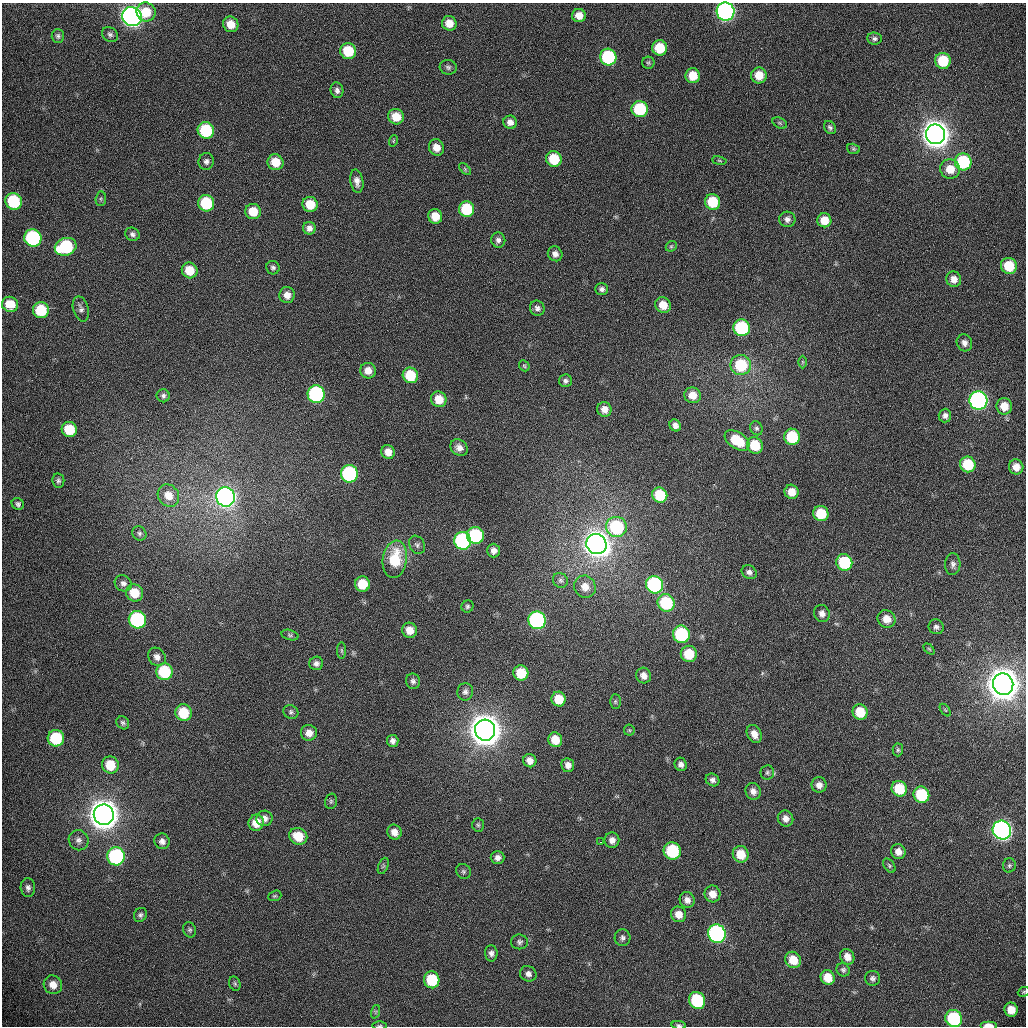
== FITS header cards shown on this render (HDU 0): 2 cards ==
NAXIS1  =                 1024 /fastest changing axis
NAXIS2  =                 1024 /next to fastest changing axis

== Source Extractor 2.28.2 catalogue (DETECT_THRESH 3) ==
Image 1024 x 1024 px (HDU 0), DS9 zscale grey, 1 PNG px = 1 image px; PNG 1028 x 1028 px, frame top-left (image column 1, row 1024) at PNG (2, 3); each listed source drawn as its Kron ellipse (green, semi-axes under 4 px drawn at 4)
Background 366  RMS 13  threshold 37.7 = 3 sigma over >= 5 px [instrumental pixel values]
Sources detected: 211; all 211 listed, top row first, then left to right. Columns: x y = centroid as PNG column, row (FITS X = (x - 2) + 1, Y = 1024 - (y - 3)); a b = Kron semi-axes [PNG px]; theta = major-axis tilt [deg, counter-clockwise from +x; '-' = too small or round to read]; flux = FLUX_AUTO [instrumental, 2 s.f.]
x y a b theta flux
146 12 10 9 - 1.8e+04
726 12 9 9 - 3.7e+05
579 15 7 6 - 8.1e+03
132 17 10 9 - 5.6e+05
449 23 7 7 - 1.0e+04
231 24 8 7 - 1.2e+04
110 34 8 6 -42 2.5e+03
58 36 7 6 - 2.1e+03
874 39 7 6 - 2.3e+03
660 48 7 7 - 2.5e+04
348 51 8 7 - 2.8e+04
608 57 8 8 - 7.6e+04
943 61 8 7 - 3.0e+04
648 63 6 6 - 1.4e+03
448 67 8 7 - 2.5e+03
759 75 8 8 - 1.4e+04
693 76 7 7 - 1.6e+04
337 90 8 6 -80 3.1e+03
640 109 8 8 - 5.4e+04
396 117 8 7 - 1.6e+04
510 122 7 6 - 5.3e+03
780 123 8 5 -25 1.4e+03
830 128 7 5 -55 2.2e+03
206 130 8 8 - 5.3e+04
936 134 10 9 - 1.7e+06
393 141 6 3 71 9.7e+02
436 147 8 7 - 8.4e+03
853 149 6 5 - 1.4e+03
554 159 8 7 - 2.8e+04
206 161 8 7 - 3.3e+03
719 161 7 3 -9 1.1e+03
275 162 8 8 - 1.5e+04
963 162 8 8 - 6.1e+04
465 169 7 4 -46 1.4e+03
950 169 10 9 - 1.3e+04
357 181 12 6 -80 5.2e+03
101 199 7 5 84 1.6e+03
14 201 8 8 - 5.7e+04
713 202 8 7 - 3.1e+04
206 203 8 8 - 4.6e+04
310 204 8 7 - 1.7e+04
467 209 8 7 - 4.0e+04
253 211 8 7 - 1.6e+04
435 216 7 7 - 1.4e+04
787 219 8 7 - 4.0e+03
824 220 7 7 - 1.3e+04
309 228 6 6 - 4.3e+03
132 234 7 6 - 2.6e+03
33 238 9 8 - 1.1e+05
498 240 8 7 - 3.3e+03
671 246 6 5 - 1.2e+03
66 247 11 8 19 6.7e+04
555 254 7 7 - 4.3e+03
1009 266 8 8 - 2.7e+04
273 268 7 6 - 2.3e+03
190 270 8 7 - 1.7e+04
954 279 8 7 - 6.4e+03
602 289 6 6 - 2.8e+03
287 295 8 7 - 7.5e+03
10 304 8 7 - 2.0e+04
663 305 8 7 - 1.2e+04
537 308 8 7 - 3.3e+03
81 309 13 7 -75 3.6e+03
41 310 8 8 - 3.3e+04
742 328 8 8 - 7.2e+04
964 343 9 7 -67 4.2e+03
802 362 6 4 -90 1.2e+03
741 365 10 10 - 4.1e+04
524 366 6 4 -46 1.4e+03
368 371 8 7 - 7.8e+03
410 375 8 7 - 3.0e+04
565 381 6 6 - 2.4e+03
316 394 9 8 - 1.5e+05
692 395 8 8 - 9.5e+03
163 396 6 6 - 2.5e+03
439 399 8 7 - 1.5e+04
978 400 9 9 - 3.3e+05
1004 406 8 7 - 1.2e+04
604 409 7 7 - 7.0e+03
945 416 7 6 - 3.2e+03
675 425 6 5 - 4.1e+03
756 428 7 6 - 2.0e+03
69 429 8 7 - 2.5e+04
792 437 8 8 - 4.4e+04
737 440 14 8 -34 3.2e+04
755 445 8 7 - 2.7e+04
459 448 9 7 -38 5.2e+03
388 452 7 6 - 7.5e+03
968 464 8 7 - 3.4e+04
1016 467 7 7 - 8.3e+03
349 474 9 8 - 1.2e+05
58 481 7 6 - 2.1e+03
792 492 7 7 - 1.1e+04
168 495 12 10 -52 1.1e+04
660 495 8 7 - 3.2e+04
225 497 10 9 - 5.0e+05
18 504 6 5 - 2.2e+03
821 514 8 7 - 2.6e+04
616 527 10 10 - 7.0e+04
139 533 7 6 - 2.3e+03
475 535 8 8 - 7.4e+04
463 541 9 8 - 1.6e+05
596 544 10 9 - 1.1e+06
417 545 9 7 -59 2.8e+03
494 551 7 6 - 4.6e+03
395 559 19 12 81 3.5e+04
844 562 8 8 - 5.2e+04
953 564 11 7 87 3.4e+03
749 572 8 6 -32 3.3e+03
560 580 8 7 - 2.4e+03
123 583 9 7 -35 3.7e+03
362 584 7 7 - 2.2e+04
654 585 9 8 - 1.4e+05
585 587 11 10 - 9.3e+03
134 593 9 8 - 2.0e+04
666 603 9 8 - 5.6e+04
467 606 6 5 - 1.7e+03
822 613 9 7 -67 4.9e+03
886 619 9 8 - 1.0e+04
137 620 9 8 - 1.2e+05
537 620 9 8 - 1.9e+05
936 627 8 7 - 2.8e+03
409 630 7 7 - 1.1e+04
681 634 9 8 - 7.2e+04
290 635 9 5 -15 1.8e+03
929 649 6 4 -44 1.1e+03
341 650 8 4 -89 1.4e+03
689 654 8 8 - 2.5e+04
157 657 10 8 -50 5.0e+03
316 663 7 6 - 3.4e+03
164 672 8 8 - 5.1e+04
521 673 7 7 - 2.5e+04
644 675 8 7 - 5.5e+03
413 681 8 7 - 2.8e+03
1003 684 11 10 - 2.7e+06
465 692 9 8 - 3.4e+03
559 699 7 7 - 1.7e+04
615 701 7 5 90 1.4e+03
945 710 7 3 -53 1.1e+03
291 712 8 6 -29 2.1e+03
860 712 8 7 - 2.2e+04
183 713 8 8 - 2.7e+04
123 723 7 6 - 2.0e+03
485 730 10 10 - 2.5e+06
629 730 5 5 - 1.2e+03
309 733 8 8 - 7.3e+03
754 734 10 7 -62 7.4e+03
56 738 8 8 - 4.3e+04
555 740 7 7 - 1.3e+04
393 741 6 5 - 3.4e+03
898 750 6 5 - 1.5e+03
530 761 7 6 - 5.9e+03
681 764 7 6 - 3.7e+03
110 765 8 8 - 2.0e+04
568 765 7 6 - 4.8e+03
767 772 7 7 - 2.1e+03
713 780 7 6 - 3.2e+03
819 785 7 7 - 5.5e+03
899 789 8 7 - 2.7e+04
753 791 8 7 - 4.8e+03
921 795 8 7 - 4.3e+04
331 801 8 5 75 1.7e+03
104 815 10 10 - 2.3e+06
265 818 8 8 - 4.6e+03
785 818 8 7 - 5.5e+03
256 823 8 7 - 1.2e+04
478 825 7 5 -88 1.5e+03
1002 830 9 9 - 4.9e+05
394 832 7 7 - 6.8e+03
298 836 9 8 - 1.8e+04
79 840 10 9 - 4.4e+03
612 840 7 7 - 5.2e+03
162 841 8 7 - 4.0e+03
600 842 3 2 - 9.3e+02
672 851 9 8 - 6.2e+04
898 852 7 7 - 6.3e+03
741 854 8 8 - 1.7e+04
116 856 9 8 - 1.2e+05
498 858 7 6 - 4.1e+03
1009 865 7 6 - 1.7e+03
383 866 8 5 68 1.5e+03
889 866 8 5 -54 1.6e+03
463 871 8 7 - 2.0e+03
28 888 9 7 -86 3.2e+03
712 894 8 8 - 8.0e+03
275 896 7 5 19 1.3e+03
687 900 8 7 - 5.1e+03
678 914 8 7 - 8.6e+03
140 915 7 6 - 2.2e+03
190 930 8 6 -66 2.0e+03
717 934 9 8 - 2.3e+05
623 938 8 8 - 2.7e+03
519 942 8 7 - 2.5e+03
491 953 8 6 -88 3.1e+03
847 957 8 7 - 6.8e+03
793 960 8 7 - 1.5e+04
843 970 7 6 - 2.1e+03
528 974 8 7 - 3.8e+03
828 977 7 7 - 1.3e+04
873 978 7 7 - 2.6e+03
432 980 8 8 - 3.7e+04
235 984 7 5 -74 1.6e+03
53 985 9 9 - 8.5e+03
1024 992 6 4 22 1.1e+03
697 1000 9 8 - 6.2e+04
1011 1010 7 6 - 1.1e+04
375 1012 7 4 71 1.3e+03
954 1019 9 8 - 7.3e+04
380 1025 7 3 1 1.0e+03
679 1025 7 4 -6 1.7e+03
988 1025 8 3 0 5.5e+03
At the frame edge (FLAGS 8, measured only in part): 5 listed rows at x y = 726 12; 1024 992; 380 1025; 679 1025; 988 1025